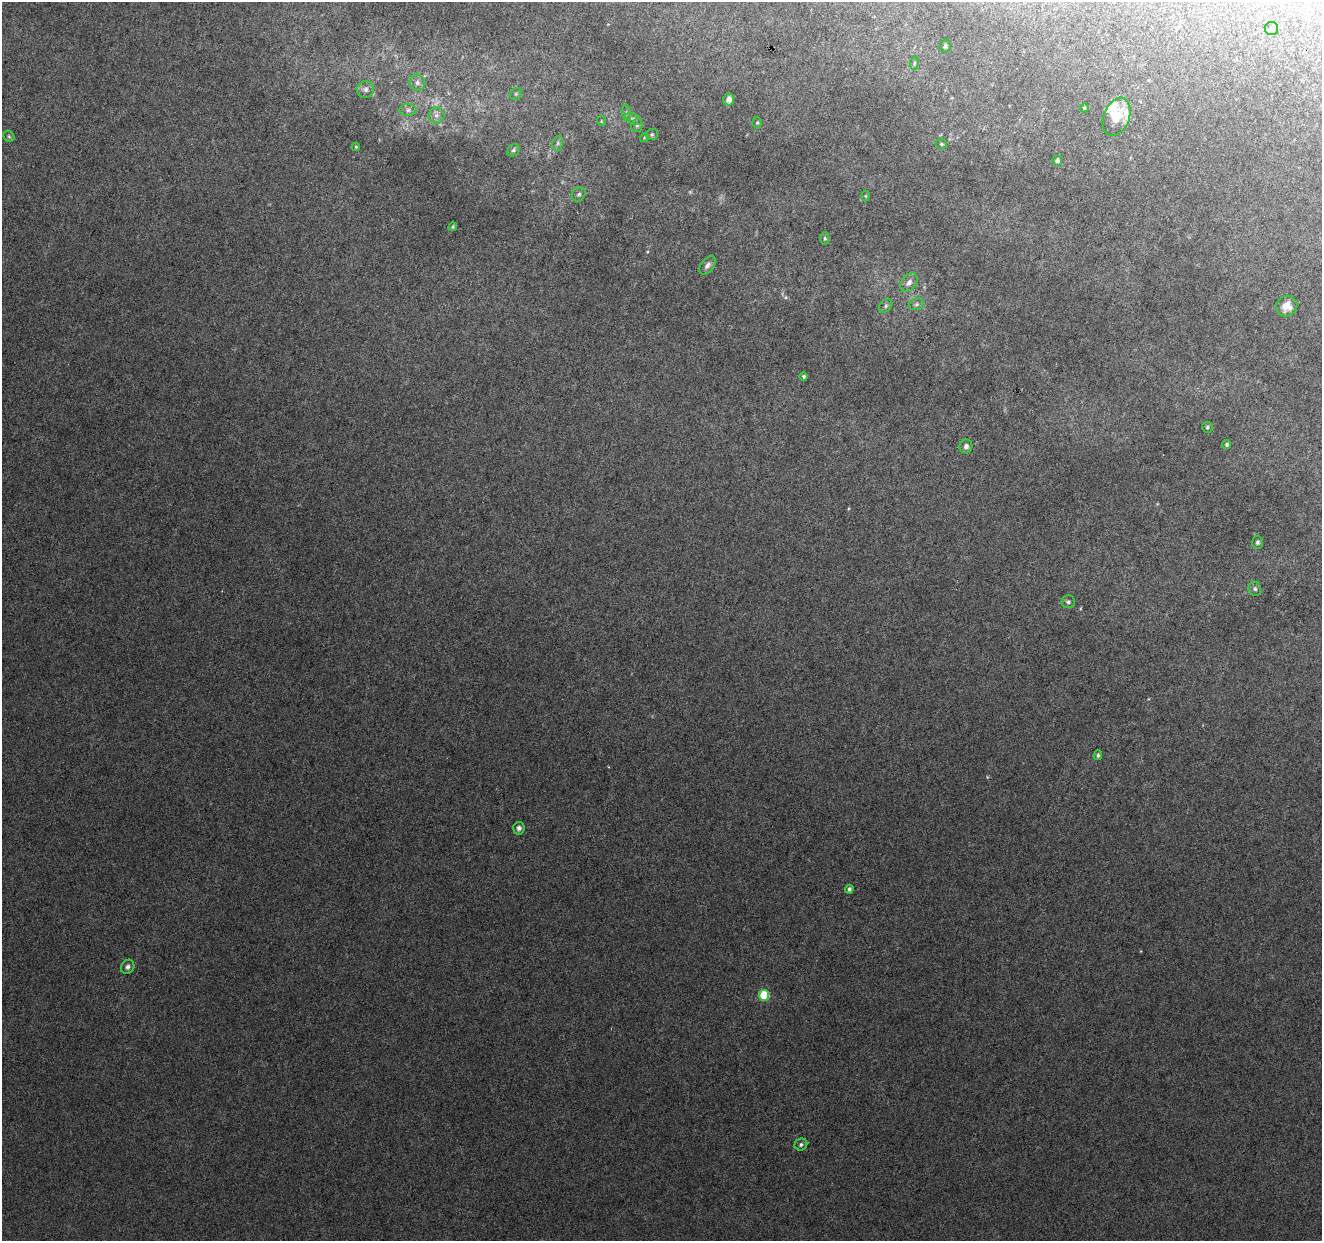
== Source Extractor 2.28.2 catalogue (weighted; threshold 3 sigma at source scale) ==
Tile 10 of 4 x 4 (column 2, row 3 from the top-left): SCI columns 1321-2640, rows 1457-2695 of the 5286 x 5453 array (HDU 1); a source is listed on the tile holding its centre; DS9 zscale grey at full resolution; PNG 1324 x 1243 px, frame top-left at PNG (2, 2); each listed source drawn as its Kron ellipse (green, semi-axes under 4 px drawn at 4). Shown black and unused: <1% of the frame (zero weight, under 4 of 8 exposures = <1% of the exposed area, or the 3 px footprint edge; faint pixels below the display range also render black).
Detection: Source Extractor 2.28.2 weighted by HDU 2 'WHT'; one run over the whole footprint, this tile lists its part. Background 0.002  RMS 0.0013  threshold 0.00551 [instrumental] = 3 sigma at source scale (4.09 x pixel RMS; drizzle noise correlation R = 1.36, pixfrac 0.8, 0.0396/0.0396 arcsec/px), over >= 5 px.
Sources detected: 51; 2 too faint to see at this stretch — neither listed nor drawn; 3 inside a brighter listed object's ellipse — not listed separately; the other 46 listed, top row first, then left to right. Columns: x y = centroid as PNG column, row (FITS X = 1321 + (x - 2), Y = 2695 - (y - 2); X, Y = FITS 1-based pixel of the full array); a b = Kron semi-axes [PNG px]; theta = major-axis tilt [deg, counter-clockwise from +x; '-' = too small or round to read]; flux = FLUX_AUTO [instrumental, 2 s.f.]
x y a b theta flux
1271 28 7 6 - 0.32
945 46 7 5 78 0.27
914 63 6 3 82 0.16
417 83 8 7 - 0.55
365 89 8 8 - 0.61
516 94 6 5 - 0.21
729 99 6 5 - 0.76
1084 108 4 3 - 0.1
408 110 8 6 1 0.46
626 113 8 4 -82 0.26
436 115 8 8 - 0.62
1117 117 20 13 69 1.9
633 119 9 5 -24 0.33
601 121 5 3 - 0.12
757 123 6 4 88 0.18
637 125 7 5 77 0.24
652 134 6 5 - 0.2
9 136 6 5 - 0.19
644 138 4 3 - 0.1
558 143 7 5 73 0.27
941 144 6 4 -21 0.21
356 147 4 4 - 0.17
514 150 7 5 49 0.28
1057 161 5 5 - 0.38
579 194 7 6 - 0.3
866 196 5 3 - 0.11
453 227 4 4 - 0.17
825 238 6 4 -89 0.22
707 265 11 6 54 0.5
909 282 11 7 55 0.7
916 304 7 6 - 0.34
886 306 7 5 43 0.31
1287 306 11 10 - 1.4
804 376 4 4 - 0.3
1207 427 5 5 - 0.21
1227 445 5 4 - 0.25
966 446 7 6 - 0.55
1257 542 6 5 - 0.31
1255 589 7 6 - 0.29
1068 602 6 6 - 0.33
1098 755 5 4 - 0.22
519 828 6 5 - 0.49
849 889 4 4 - 0.32
128 967 7 6 - 0.41
764 995 5 5 - 7.8
801 1144 6 6 - 0.29